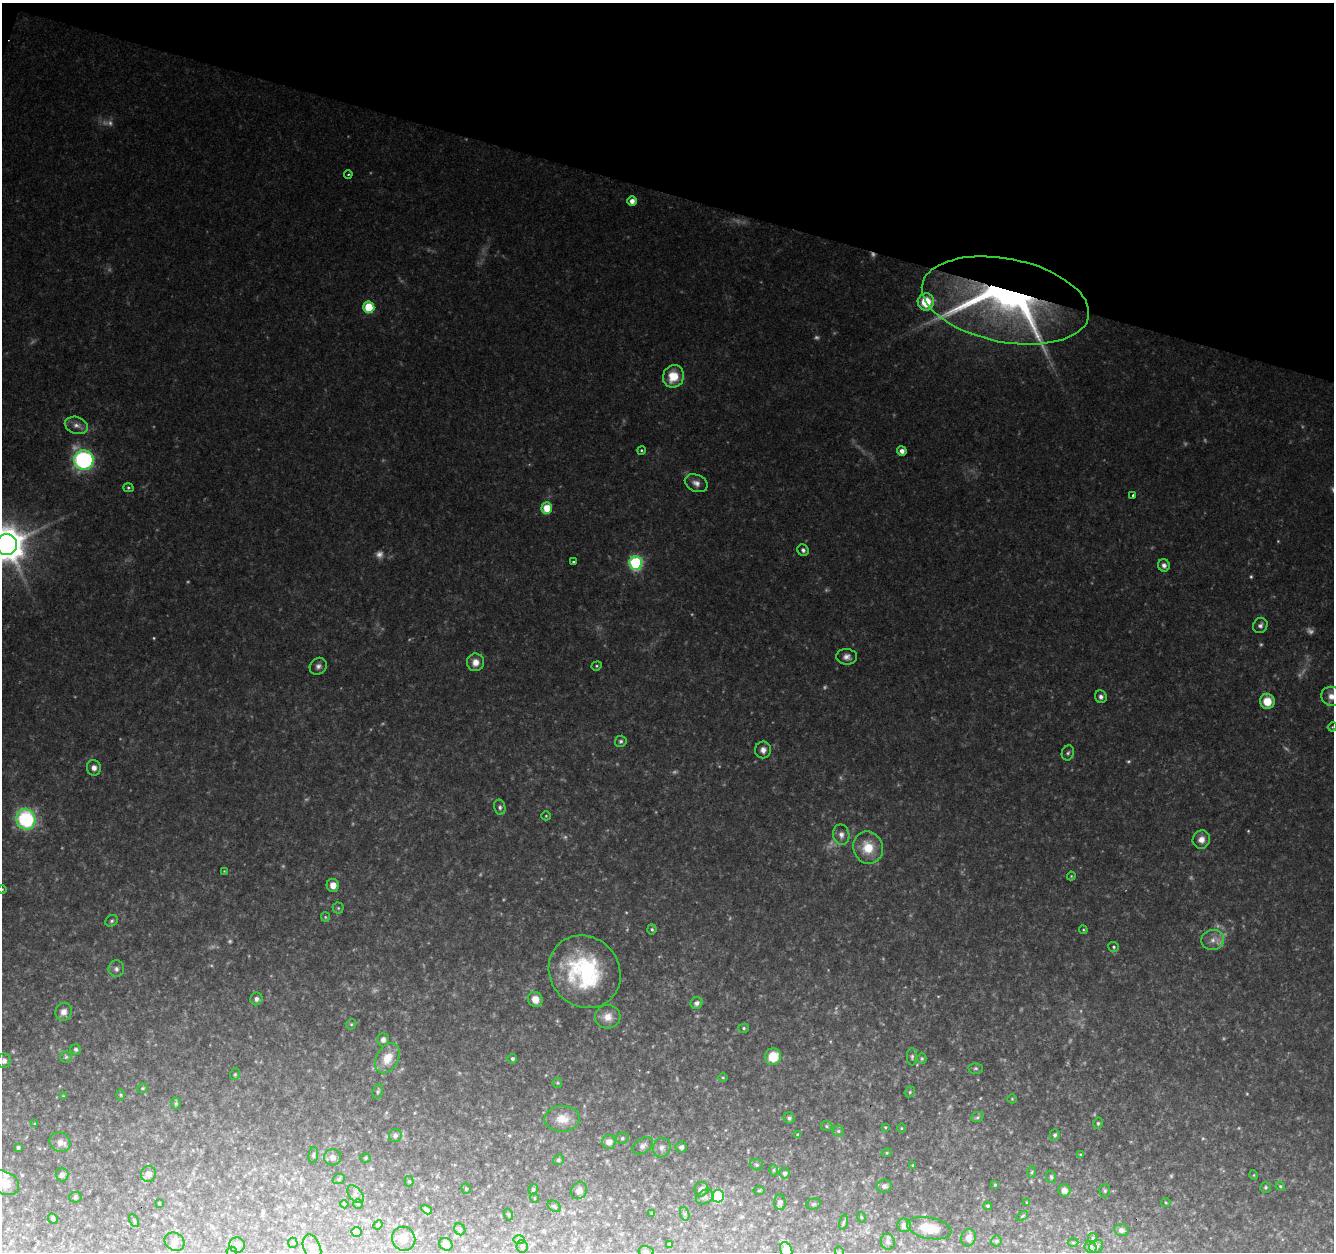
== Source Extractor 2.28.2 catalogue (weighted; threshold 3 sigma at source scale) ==
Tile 2 of 4 x 4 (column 2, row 1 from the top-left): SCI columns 1340-2671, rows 4030-5279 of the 5334 x 5496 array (HDU 1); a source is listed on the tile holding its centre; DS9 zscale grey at full resolution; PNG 1336 x 1254 px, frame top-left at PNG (2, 3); each listed source drawn as its Kron ellipse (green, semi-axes under 4 px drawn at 4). Shown black and unused: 15% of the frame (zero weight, under 2 of 3 exposures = <1% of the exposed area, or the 3 px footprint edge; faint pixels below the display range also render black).
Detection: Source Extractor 2.28.2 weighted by HDU 2 'WHT'; one run over the whole footprint, this tile lists its part. Background 0.0798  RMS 0.0083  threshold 0.0374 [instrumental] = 3 sigma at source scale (4.5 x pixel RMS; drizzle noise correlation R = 1.50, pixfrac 1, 0.0396/0.0396 arcsec/px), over >= 5 px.
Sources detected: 209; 31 too faint to see at this stretch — neither listed nor drawn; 3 inside a brighter listed object's ellipse — not listed separately; the other 175 listed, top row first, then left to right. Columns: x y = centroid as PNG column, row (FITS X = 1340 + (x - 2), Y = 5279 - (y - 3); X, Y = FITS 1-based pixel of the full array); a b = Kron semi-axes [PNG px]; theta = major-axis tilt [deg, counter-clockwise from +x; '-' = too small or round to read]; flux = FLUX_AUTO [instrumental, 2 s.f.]
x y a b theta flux
348 174 4 3 - 0.86
632 201 5 5 - 5.8
1005 300 85 41 -11 390
926 302 8 8 - 24
369 307 6 5 - 36
673 376 11 10 - 20
76 425 12 8 -16 5.5
641 450 4 4 - 1.1
902 451 5 4 - 5
84 460 10 9 - 160
696 483 12 8 -24 4.9
128 488 5 4 - 1.3
1133 495 3 3 - 2.3
547 508 6 5 - 20
6 544 10 10 - 2300
803 550 6 5 - 2.5
574 562 3 3 - 1.9
636 563 7 6 - 120
1164 565 6 6 - 3.3
1260 626 8 7 - 3.1
847 657 10 8 -4 4.4
475 662 9 8 - 7.8
318 666 9 8 - 3.5
597 666 5 4 - 1.3
1331 696 10 9 - 7.1
1101 697 6 5 - 3.1
1267 701 7 7 - 16
1332 727 4 3 - 0.74
621 741 6 5 - 1.8
763 750 8 8 - 4.3
1068 753 7 6 - 2.1
94 768 8 7 - 4.8
500 807 8 5 -78 2.2
546 816 5 4 - 0.98
26 819 10 9 - 92
841 835 10 8 -79 5.2
1201 840 9 8 - 6.6
868 848 16 15 - 20
224 871 3 3 - 0.61
1071 876 4 4 - 0.83
333 885 6 6 - 7.7
2 889 4 3 - 0.72
338 908 5 5 - 1.3
325 917 5 4 - 1
111 921 6 5 - 1.8
652 929 5 4 - 1.5
1083 930 4 4 - 0.9
1213 940 11 10 - 6.9
1114 947 5 5 - 1.5
116 969 8 8 - 3.3
585 972 38 34 -47 110
256 999 6 6 - 2.9
535 999 7 7 - 9.2
697 1003 6 5 - 3.5
64 1012 9 8 - 5.7
608 1017 13 11 3 8.8
351 1024 5 5 - 1.3
744 1028 5 4 - 1.5
383 1039 7 6 - 3.5
76 1049 5 5 - 1.8
66 1057 6 5 - 1.5
773 1057 8 8 - 21
912 1057 8 5 90 2
387 1058 16 11 60 16
922 1058 6 4 -90 1.3
512 1059 5 5 - 2.2
4 1061 7 6 - 3.7
976 1068 7 5 0 1.6
235 1074 6 4 69 1.3
723 1077 4 3 - 0.76
557 1083 5 5 - 1.1
142 1088 6 4 20 1.1
378 1091 7 5 71 1.6
910 1092 6 4 49 1.2
121 1095 6 4 -90 0.99
63 1096 4 4 - 0.64
1012 1099 5 4 - 0.96
176 1103 6 4 89 1.3
977 1117 6 5 - 1.4
789 1118 6 5 - 2.2
562 1119 18 13 1 13
1098 1123 6 4 77 1.5
35 1124 4 4 - 0.8
826 1126 6 5 - 1.3
885 1127 3 3 - 0.8
901 1128 5 3 - 0.74
838 1131 5 5 - 1.6
395 1135 6 6 - 2.7
798 1135 4 3 - 1.2
1055 1135 6 5 - 2.3
622 1138 6 5 - 1.9
60 1142 11 9 -36 5.8
609 1142 7 7 - 6.5
643 1146 11 7 32 3.4
18 1147 3 3 - 1.5
681 1147 6 5 - 3.4
662 1148 10 8 68 4.1
887 1153 5 4 - 1
313 1155 8 4 84 1.6
1080 1155 4 4 - 0.98
333 1157 8 8 - 4.7
366 1158 5 4 - 1
558 1160 5 5 - 1.3
756 1165 6 5 - 1.5
913 1165 3 3 - 1.4
774 1170 6 4 89 1.1
1032 1172 5 3 - 1
784 1173 5 5 - 2.9
148 1174 8 7 - 5.1
62 1175 7 6 - 3.1
1254 1175 5 3 - 0.8
1051 1177 6 5 - 1.4
339 1179 6 5 - 1.3
409 1181 5 4 - 1.3
4 1183 15 11 -27 16
995 1185 4 3 - 0.95
884 1186 7 6 - 2.9
1280 1186 4 4 - 1.2
1266 1187 5 5 - 1.4
466 1188 5 4 - 1.2
533 1189 5 4 - 1.5
701 1189 7 6 - 3.9
759 1190 6 4 1 0.85
1064 1190 6 6 - 4.8
579 1191 9 7 52 5.3
1105 1191 7 5 -89 1.5
355 1194 10 6 -49 3
718 1196 6 6 - 65
75 1197 6 5 - 1.4
705 1197 9 6 32 2.8
534 1198 5 3 - 0.62
780 1202 8 6 -84 4.4
1027 1202 4 3 - 0.9
1166 1202 5 3 - 0.85
159 1203 3 3 - 0.81
344 1204 4 2 - 0.72
358 1204 5 4 - 0.95
813 1204 7 5 16 1.6
554 1206 7 5 -33 1.9
988 1206 4 4 - 1.4
427 1210 6 4 -31 2
652 1213 4 4 - 0.9
685 1214 7 4 -72 1.8
509 1215 6 3 -71 0.79
1022 1216 6 4 37 1.1
861 1217 5 3 - 0.67
53 1219 5 4 - 2.9
134 1221 7 3 -63 1
843 1222 8 4 80 1.3
378 1225 5 4 - 0.97
904 1225 7 6 - 4.5
929 1228 22 10 -11 19
460 1229 6 5 - 1.9
1121 1230 7 6 - 2.6
356 1232 5 5 - 9.1
969 1238 9 7 77 4.3
1093 1238 5 5 - 1.4
404 1239 12 11 - 7.7
519 1240 6 4 -1 1.4
996 1241 5 5 - 1.3
174 1242 10 8 -32 3.3
888 1242 8 7 - 2.6
293 1243 5 5 - 1
1073 1243 5 3 - 1
446 1244 7 6 - 5.9
670 1244 3 3 - 1.2
237 1245 8 7 - 4.3
522 1246 6 5 - 2
1096 1246 7 6 - 2.4
1090 1247 6 5 - 3.2
312 1248 14 8 -71 5.6
786 1250 8 5 -70 21
232 1252 5 5 - 1.3
646 1252 7 5 -11 2
839 1252 6 3 -72 0.93
Overlapping masked pixels (flux is a lower limit): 1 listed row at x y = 1005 300
Isophote crosses this tile's border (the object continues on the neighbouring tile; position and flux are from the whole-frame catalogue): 8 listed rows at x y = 6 544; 1331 696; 2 889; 4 1183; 786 1250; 232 1252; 646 1252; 839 1252